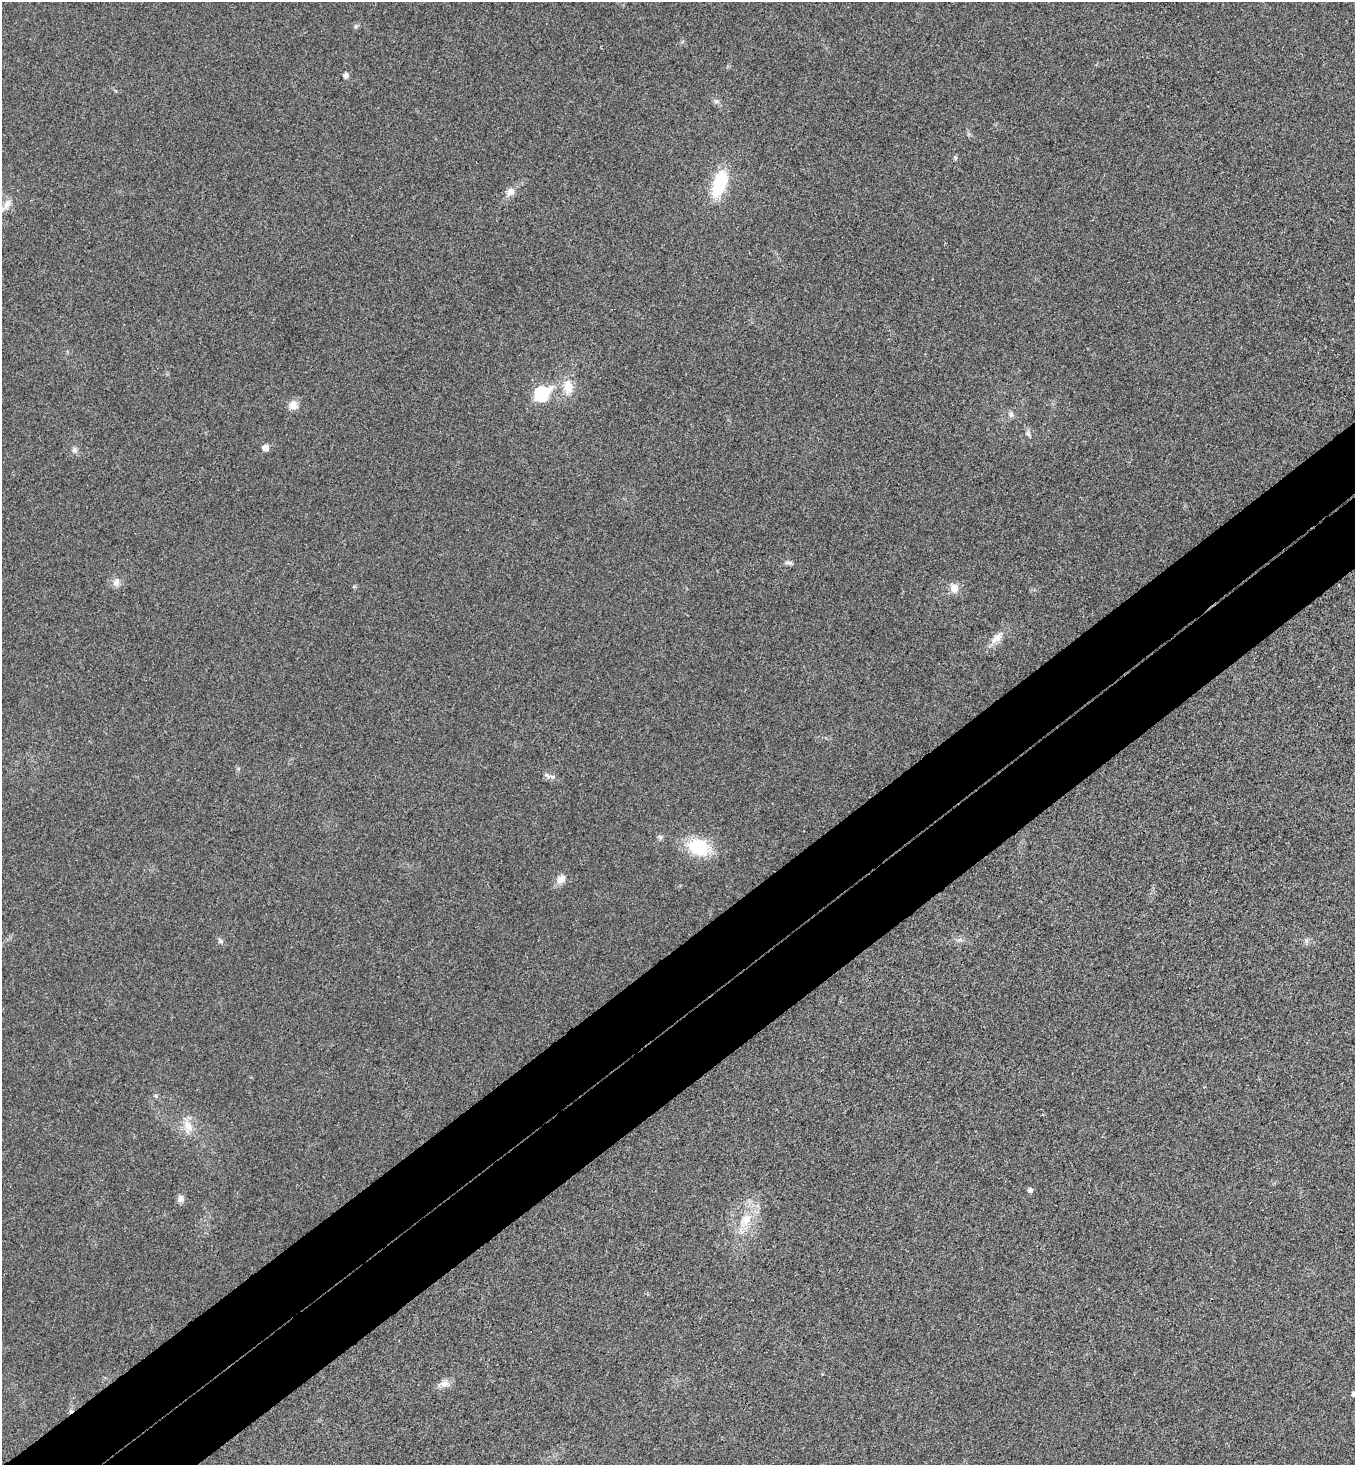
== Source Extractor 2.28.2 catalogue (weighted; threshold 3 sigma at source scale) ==
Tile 7 of 4 x 4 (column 3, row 2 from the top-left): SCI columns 2898-4250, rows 2977-4439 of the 5943 x 5958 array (HDU 1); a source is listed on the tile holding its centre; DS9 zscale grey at full resolution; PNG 1357 x 1467 px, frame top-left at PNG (2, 2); no overlay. Shown black and unused: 9% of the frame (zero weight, under 3 of 4 exposures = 6% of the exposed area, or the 3 px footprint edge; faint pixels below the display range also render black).
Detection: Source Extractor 2.28.2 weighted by HDU 2 'WHT'; one run over the whole footprint, this tile lists its part. Background 0.0207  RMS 0.0063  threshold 0.0283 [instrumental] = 3 sigma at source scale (4.5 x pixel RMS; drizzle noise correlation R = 1.50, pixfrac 1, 0.05/0.05 arcsec/px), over >= 5 px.
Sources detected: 32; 1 cosmic-ray / hot-pixel residue — not listed; the other 31 listed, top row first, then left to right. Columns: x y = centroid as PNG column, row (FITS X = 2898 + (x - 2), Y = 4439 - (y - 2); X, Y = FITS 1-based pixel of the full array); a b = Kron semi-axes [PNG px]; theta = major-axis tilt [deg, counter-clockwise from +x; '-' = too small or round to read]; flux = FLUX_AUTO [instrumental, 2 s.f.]
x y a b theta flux
356 26 6 5 - 1.1
346 75 7 7 - 1.9
716 101 8 6 -15 1.8
955 157 6 4 -46 0.97
719 184 24 11 72 40
510 192 13 10 45 4.7
7 204 17 9 56 6
568 387 18 12 -87 11
542 394 8 7 - 77
293 405 12 12 - 4.7
1011 414 8 6 -88 1.9
1028 433 9 5 -86 1.8
265 448 5 5 - 5.2
74 450 7 7 - 2.3
789 563 12 5 -7 1.8
116 582 11 9 46 3.6
354 586 6 4 0 0.76
954 588 11 10 - 6
997 638 20 9 42 6.6
552 777 10 6 -10 2.4
660 837 8 5 -45 1.3
699 847 24 17 -22 31
561 879 13 9 45 5
959 940 7 4 19 1.4
220 941 8 6 -43 1.7
188 1127 21 12 -77 9
1030 1190 5 5 - 2
180 1199 9 8 - 3.1
745 1220 25 14 50 16
444 1383 16 9 -6 4.4
1354 1394 5 5 - 2.2
Isophote crosses this tile's border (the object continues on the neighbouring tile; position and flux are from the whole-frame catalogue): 2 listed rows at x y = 7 204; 1354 1394